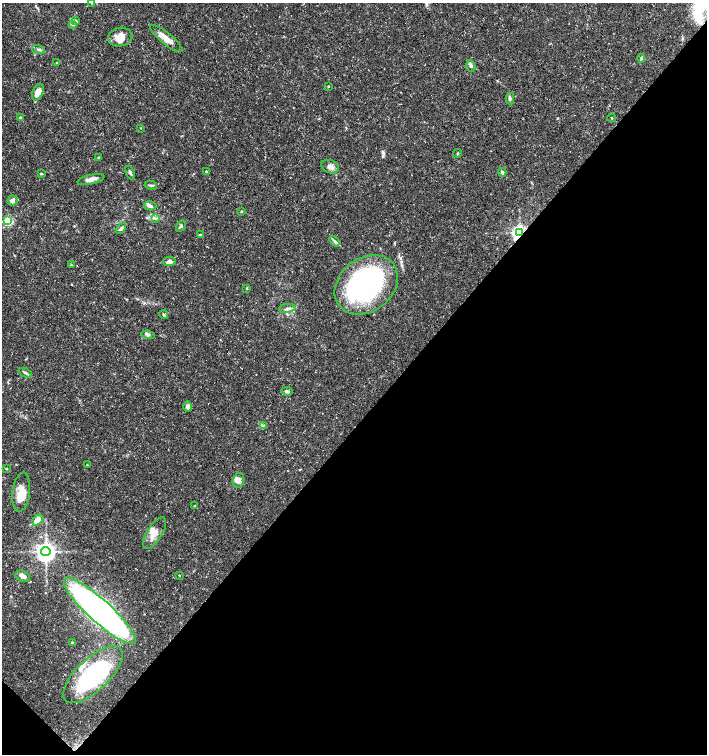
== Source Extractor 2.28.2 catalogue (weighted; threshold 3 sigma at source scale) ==
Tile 15 of 4 x 4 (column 3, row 4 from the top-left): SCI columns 2982-4390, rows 9-1512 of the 6027 x 6026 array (HDU 1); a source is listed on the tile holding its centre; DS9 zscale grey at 2 x 2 block average (1 PNG px = mean of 2 x 2 image px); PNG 709 x 756 px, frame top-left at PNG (2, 3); each listed source drawn as its Kron ellipse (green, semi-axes under 4 px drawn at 4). Shown black and unused: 44% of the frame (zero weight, under 3 of 5 exposures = <1% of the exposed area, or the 3 px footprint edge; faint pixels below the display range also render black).
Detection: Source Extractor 2.28.2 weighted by HDU 2 'WHT'; one run over the whole footprint, this tile lists its part. Background 0.0289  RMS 0.0022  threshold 0.00999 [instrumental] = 3 sigma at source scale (4.5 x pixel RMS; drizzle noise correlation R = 1.50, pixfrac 1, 0.0396/0.0396 arcsec/px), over >= 5 px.
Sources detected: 66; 8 inside a brighter listed object's ellipse — not listed separately; the other 58 listed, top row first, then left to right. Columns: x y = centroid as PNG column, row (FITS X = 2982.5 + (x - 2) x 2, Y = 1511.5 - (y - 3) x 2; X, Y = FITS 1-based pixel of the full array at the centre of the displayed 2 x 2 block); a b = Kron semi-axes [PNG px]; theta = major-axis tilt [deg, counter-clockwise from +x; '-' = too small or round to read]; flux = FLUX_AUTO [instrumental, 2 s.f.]
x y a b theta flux
92 3 3 2 - 0.31
76 21 4 4 - 0.7
73 24 3 3 - 0.59
120 37 12 9 11 6.3
166 39 20 5 -40 5.4
39 49 7 3 -16 1.1
641 58 4 3 - 0.77
57 63 3 2 - 0.36
471 66 6 4 -72 1.1
328 86 2 2 - 0.44
38 92 9 5 67 4.9
510 99 6 4 -89 1
20 118 3 2 - 1.5
612 118 4 2 - 0.4
140 128 2 2 - 0.26
457 153 4 2 - 0.33
98 157 3 3 - 0.41
330 167 9 6 -20 2.6
206 171 2 2 - 0.56
502 172 4 3 - 1.1
130 173 7 3 -67 1.1
41 174 4 3 - 0.5
91 179 14 4 13 3
151 185 6 3 -10 0.79
12 200 5 5 - 1.9
150 206 6 4 -15 1.7
241 211 3 3 - 0.47
155 218 4 2 - 0.59
7 221 3 3 - 42
181 226 6 4 59 1.1
121 228 6 3 43 1.4
519 233 4 3 - 190
200 235 4 3 - 0.62
334 241 6 4 -51 1.3
169 261 6 4 10 2.2
71 265 3 3 - 0.52
366 285 34 26 38 100
247 288 3 3 - 0.46
287 308 8 4 8 1.7
164 314 4 3 - 0.7
148 335 6 4 -14 1.1
25 373 7 3 -26 1.1
287 391 6 3 -10 1.5
188 406 5 4 - 2.7
263 426 4 2 - 0.61
87 465 3 2 - 0.32
6 469 3 3 - 0.35
239 480 7 6 - 2.4
21 492 20 8 83 7.4
195 506 3 3 - 0.56
37 520 6 4 47 5.8
155 533 18 7 59 5.2
46 552 4 4 - 370
179 575 2 2 - 0.44
23 576 8 5 -22 2.1
100 611 47 11 -42 250
72 643 3 2 - 0.72
93 675 38 16 43 68
Overlapping masked pixels (flux is a lower limit): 1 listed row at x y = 519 233
Isophote crosses this tile's border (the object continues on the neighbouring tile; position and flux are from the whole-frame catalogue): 1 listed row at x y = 92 3
Diffuse or blended objects may show on this block-average render without a row.